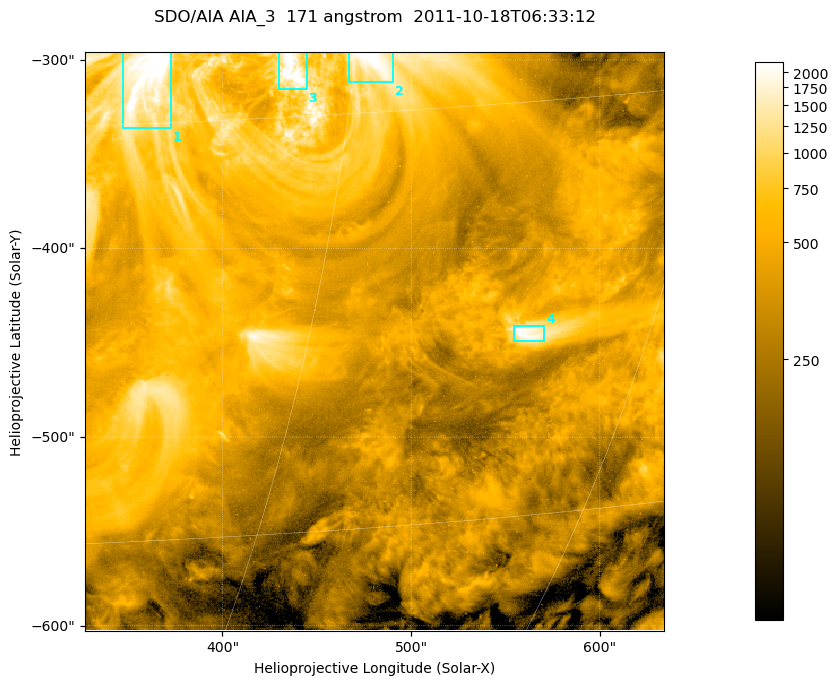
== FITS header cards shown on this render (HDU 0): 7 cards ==
TELESCOP= 'SDO/AIA '
INSTRUME= 'AIA_3   '
WAVELNTH=                  171
WAVEUNIT= 'angstrom'
DATE-OBS= '2011-10-18T06:33:12.34'
CTYPE1  = 'HPLN-TAN'
CTYPE2  = 'HPLT-TAN'

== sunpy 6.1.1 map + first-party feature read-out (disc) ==
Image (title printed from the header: SDO/AIA AIA_3  171 angstrom  2011-10-18T06:33:12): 512 x 512 px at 0.599 arcsec/px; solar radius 963 arcsec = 1606 px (partial field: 3.2% of the solar disc is inside the frame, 100% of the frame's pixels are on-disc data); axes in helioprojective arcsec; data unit not stated in the header (colour bar unlabelled)
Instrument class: DISC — disc imager (sunpy class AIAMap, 171 A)
Bright regions (active regions / flare kernels): reference = the on-disc median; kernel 5 px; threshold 5 sigma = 1093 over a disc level ~400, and >= 1.15x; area >= 262 px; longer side >= 6 px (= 3.6 arcsec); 4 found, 4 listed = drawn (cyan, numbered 1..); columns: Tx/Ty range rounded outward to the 2 arcsec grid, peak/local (2 s.f.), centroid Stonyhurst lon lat
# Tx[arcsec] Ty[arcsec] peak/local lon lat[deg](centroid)
1 346..374 -338..-294 6.6 +22 -14
2 466..490 -312..-294 6.8 +31 -13
3 430..446 -316..-294 7.3 +28 -13
4 554..572 -450..-440 5.4 +39 -23